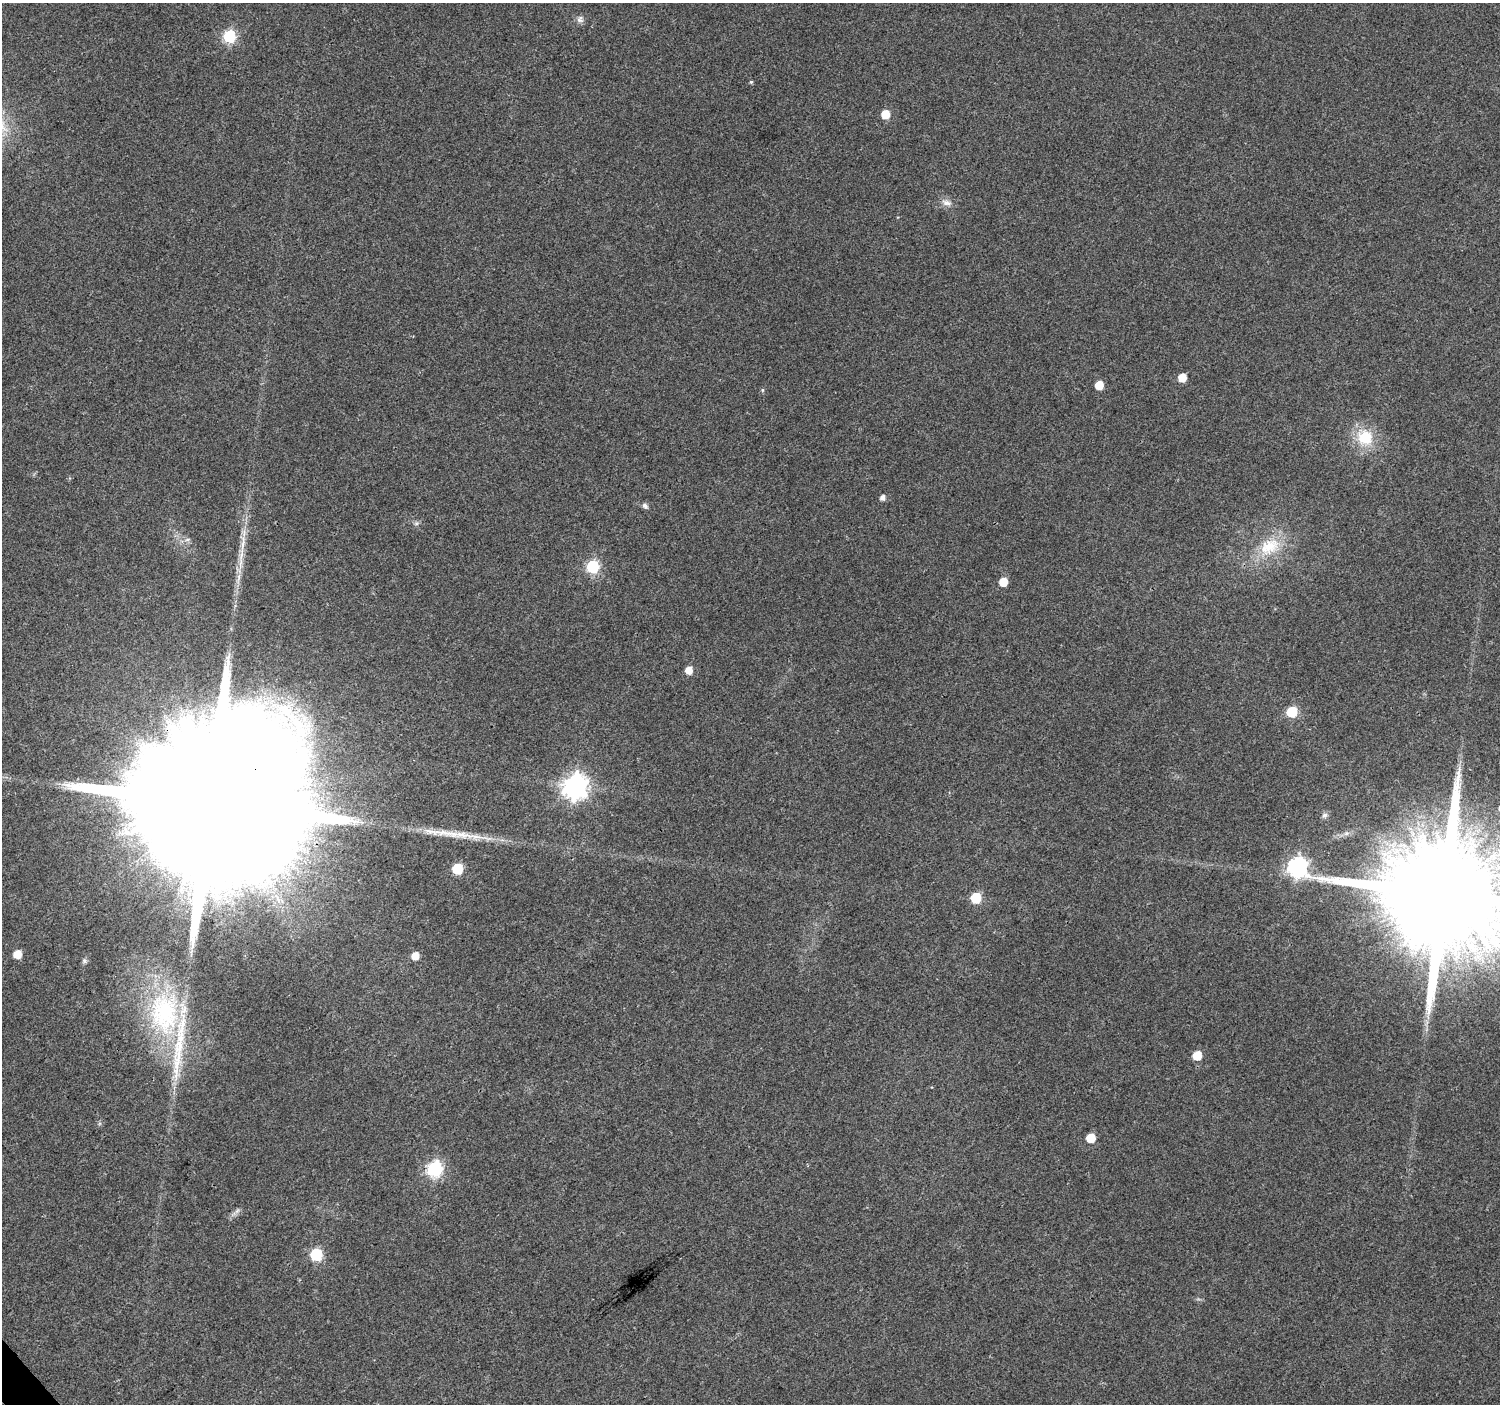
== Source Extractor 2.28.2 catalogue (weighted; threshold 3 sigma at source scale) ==
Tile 7 of 4 x 4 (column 3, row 2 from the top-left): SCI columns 3007-4504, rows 2951-4352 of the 6010 x 5964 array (HDU 1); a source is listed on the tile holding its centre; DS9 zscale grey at full resolution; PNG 1502 x 1406 px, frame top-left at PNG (2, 3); no overlay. Shown black and unused: <1% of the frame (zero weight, under 3 of 4 exposures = <1% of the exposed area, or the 3 px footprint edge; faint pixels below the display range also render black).
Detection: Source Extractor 2.28.2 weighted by HDU 2 'WHT'; one run over the whole footprint, this tile lists its part. Background 0.037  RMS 0.004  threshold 0.0179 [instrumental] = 3 sigma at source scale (4.5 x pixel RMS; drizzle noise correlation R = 1.50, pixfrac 1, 0.0396/0.0396 arcsec/px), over >= 5 px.
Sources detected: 40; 1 long thin detection or spike segment (spike, bleed or trail) — not listed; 3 inside a brighter listed object's ellipse — not listed separately; the other 36 listed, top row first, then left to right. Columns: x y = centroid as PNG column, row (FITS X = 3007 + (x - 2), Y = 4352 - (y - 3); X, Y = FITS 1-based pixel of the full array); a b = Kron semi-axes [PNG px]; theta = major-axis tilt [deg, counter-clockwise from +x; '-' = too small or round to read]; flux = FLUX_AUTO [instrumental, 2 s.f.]
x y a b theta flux
580 19 10 9 - 1.7
230 36 7 6 - 45
751 82 4 4 - 0.59
885 114 6 6 - 9
947 203 15 8 -16 2.5
1182 378 6 6 - 7.5
1099 385 6 5 - 8.5
762 390 6 4 90 0.51
1365 437 23 21 -42 14
882 498 6 5 - 1.9
645 506 9 6 -48 1.2
416 523 7 5 44 0.87
187 540 7 4 1 0.89
243 543 28 6 83 5.9
1269 546 32 21 29 16
593 567 7 6 - 47
1003 582 6 6 - 8.6
689 670 6 6 - 4.5
1292 712 6 6 - 22
575 786 9 9 - 330
210 804 77 31 37 62000
1324 815 8 7 - 1.3
1346 833 9 6 7 1.6
463 835 66 9 -8 14
1297 867 10 8 -33 170
457 869 6 6 - 23
1443 894 34 25 31 20000
976 898 7 6 - 19
17 954 6 6 - 7.1
415 956 6 6 - 5.3
164 1013 67 44 -88 66
1197 1055 6 6 - 11
1091 1138 6 6 - 12
435 1169 7 7 - 91
237 1211 8 5 45 1.1
316 1254 7 6 - 35
Overlapping masked pixels (flux is a lower limit): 1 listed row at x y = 210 804
Isophote crosses this tile's border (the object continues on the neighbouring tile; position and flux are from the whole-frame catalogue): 1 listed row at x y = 1443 894